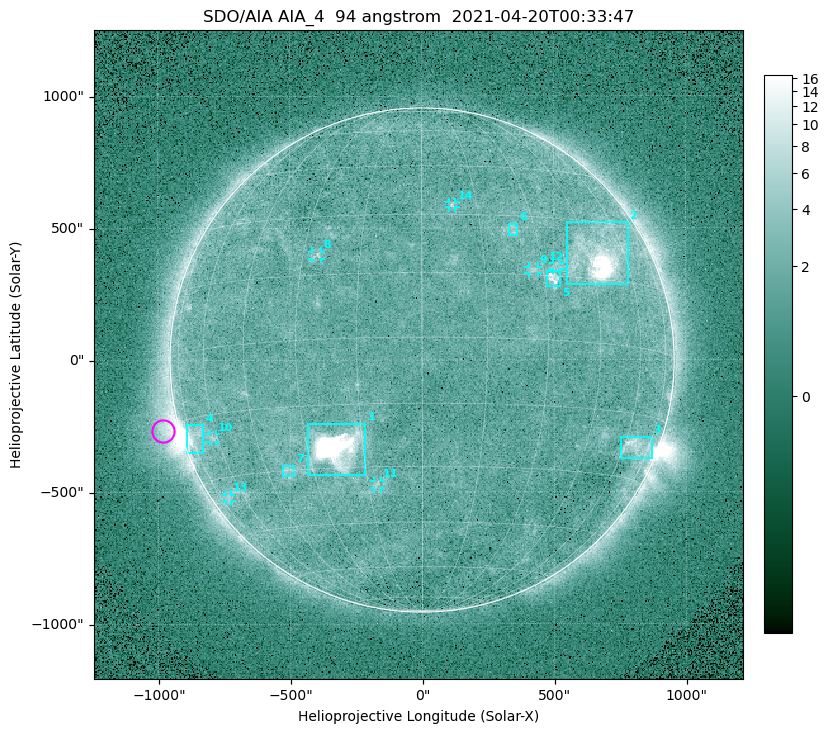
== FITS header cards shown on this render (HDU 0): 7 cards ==
TELESCOP= 'SDO/AIA '
INSTRUME= 'AIA_4   '
WAVELNTH=                   94
WAVEUNIT= 'angstrom'
DATE-OBS= '2021-04-20T00:33:47.12'
CTYPE1  = 'HPLN-TAN'
CTYPE2  = 'HPLT-TAN'

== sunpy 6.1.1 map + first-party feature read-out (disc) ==
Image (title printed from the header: SDO/AIA AIA_4  94 angstrom  2021-04-20T00:33:47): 512 x 512 px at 4.8 arcsec/px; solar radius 955 arcsec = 199 px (full disc in frame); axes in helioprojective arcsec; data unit not stated in the header (colour bar unlabelled)
Orientation: roll -0.138 deg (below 1 deg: not rotated)
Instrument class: DISC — disc imager (sunpy class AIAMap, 94 A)
Bright regions (active regions / flare kernels): reference = the median radial profile (limb darkening/brightening removed); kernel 5 px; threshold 5 sigma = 2.41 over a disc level ~1.72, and >= 1.15x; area >= 9 px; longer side >= 5 px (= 24 arcsec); searched inside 0.97 R_sun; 14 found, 14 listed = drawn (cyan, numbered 1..; 7 of them under ~33 arcsec drawn as corner ticks so the feature stays visible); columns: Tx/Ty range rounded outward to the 10 arcsec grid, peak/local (2 s.f.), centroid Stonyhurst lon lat
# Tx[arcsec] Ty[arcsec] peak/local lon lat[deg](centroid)
1 -430..-210 -440..-240 390 -22 -25
2 550..780 280..520 30 +48 +20
3 750..870 -380..-290 4.5 +67 -22
4 -900..-830 -350..-240 7.3 -72 -19
5 470..530 280..340 5.7 +32 +15
6 330..370 470..520 2.9 +24 +26
7 -530..-480 -440..-400 2.9 -38 -30
8 -420..-380 380..410 3 -26 +20
9 400..440 330..360 3.1 +27 +16
10 -810..-780 -310..-280 2.7 -62 -20
11 -180..-160 -490..-450 2.9 -12 -34
12 490..530 340..370 2.6 +34 +17
13 -750..-720 -540..-510 2.3 -69 -35
14 100..130 580..600 3 +8 +33
Off-limb structures (1.02-1.3 R_sun): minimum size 50 px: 6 found; the strongest spans PA ~85..115 deg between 1.02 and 1.2 R_sun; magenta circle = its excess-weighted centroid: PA ~105 deg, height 1.06 R_sun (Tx ~-980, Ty ~-270 arcsec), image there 4.7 x the reference